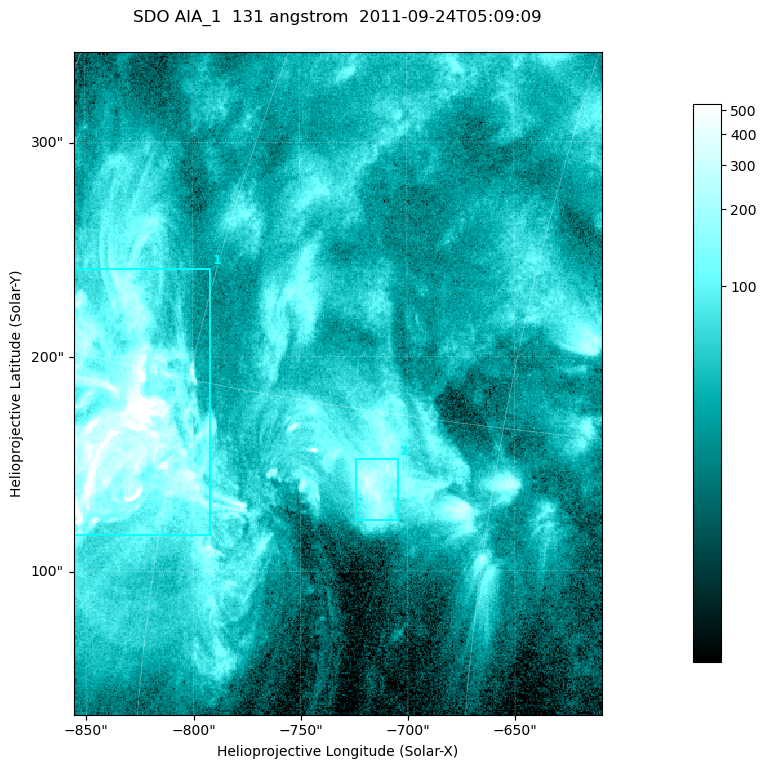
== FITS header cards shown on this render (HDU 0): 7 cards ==
TELESCOP= 'SDO     '           /
INSTRUME= 'AIA_1   '           /
WAVELNTH=                  131 /
WAVEUNIT= 'angstrom'           /
DATE-OBS= '2011-09-24T05:09:09.62' /
CTYPE1  = 'HPLN-TAN'           /
CTYPE2  = 'HPLT-TAN'           /

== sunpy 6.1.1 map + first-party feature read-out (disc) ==
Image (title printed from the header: SDO AIA_1  131 angstrom  2011-09-24T05:09:09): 410 x 514 px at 0.601 arcsec/px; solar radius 956 arcsec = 1592 px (partial field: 2.6% of the solar disc is inside the frame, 100% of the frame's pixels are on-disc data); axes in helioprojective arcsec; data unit not stated in the header (colour bar unlabelled)
Pointing: header CRPIX1/2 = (2043.14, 2045.51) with CRVAL1/2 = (0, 0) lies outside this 410 x 514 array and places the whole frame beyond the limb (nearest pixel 1.41 R_sun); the SolarSoft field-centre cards XCEN/YCEN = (-732.3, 187.6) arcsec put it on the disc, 1313 arcsec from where CRPIX/CRVAL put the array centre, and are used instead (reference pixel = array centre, CRVAL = XCEN/YCEN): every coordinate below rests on XCEN/YCEN
Orientation: roll -0.139 deg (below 1 deg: not rotated)
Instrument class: DISC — disc imager (sunpy class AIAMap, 131 A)
Bright regions (active regions / flare kernels): reference = the on-disc median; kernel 3 px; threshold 5 sigma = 143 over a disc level ~41.8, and >= 1.15x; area >= 210 px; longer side >= 5 px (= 3 arcsec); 2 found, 2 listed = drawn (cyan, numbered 1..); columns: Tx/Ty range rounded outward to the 2 arcsec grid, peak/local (2 s.f.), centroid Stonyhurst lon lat
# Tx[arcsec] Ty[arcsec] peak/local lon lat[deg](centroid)
1 -856..-790 116..242 45 -63 +13
2 -724..-704 124..152 8.6 -50 +13